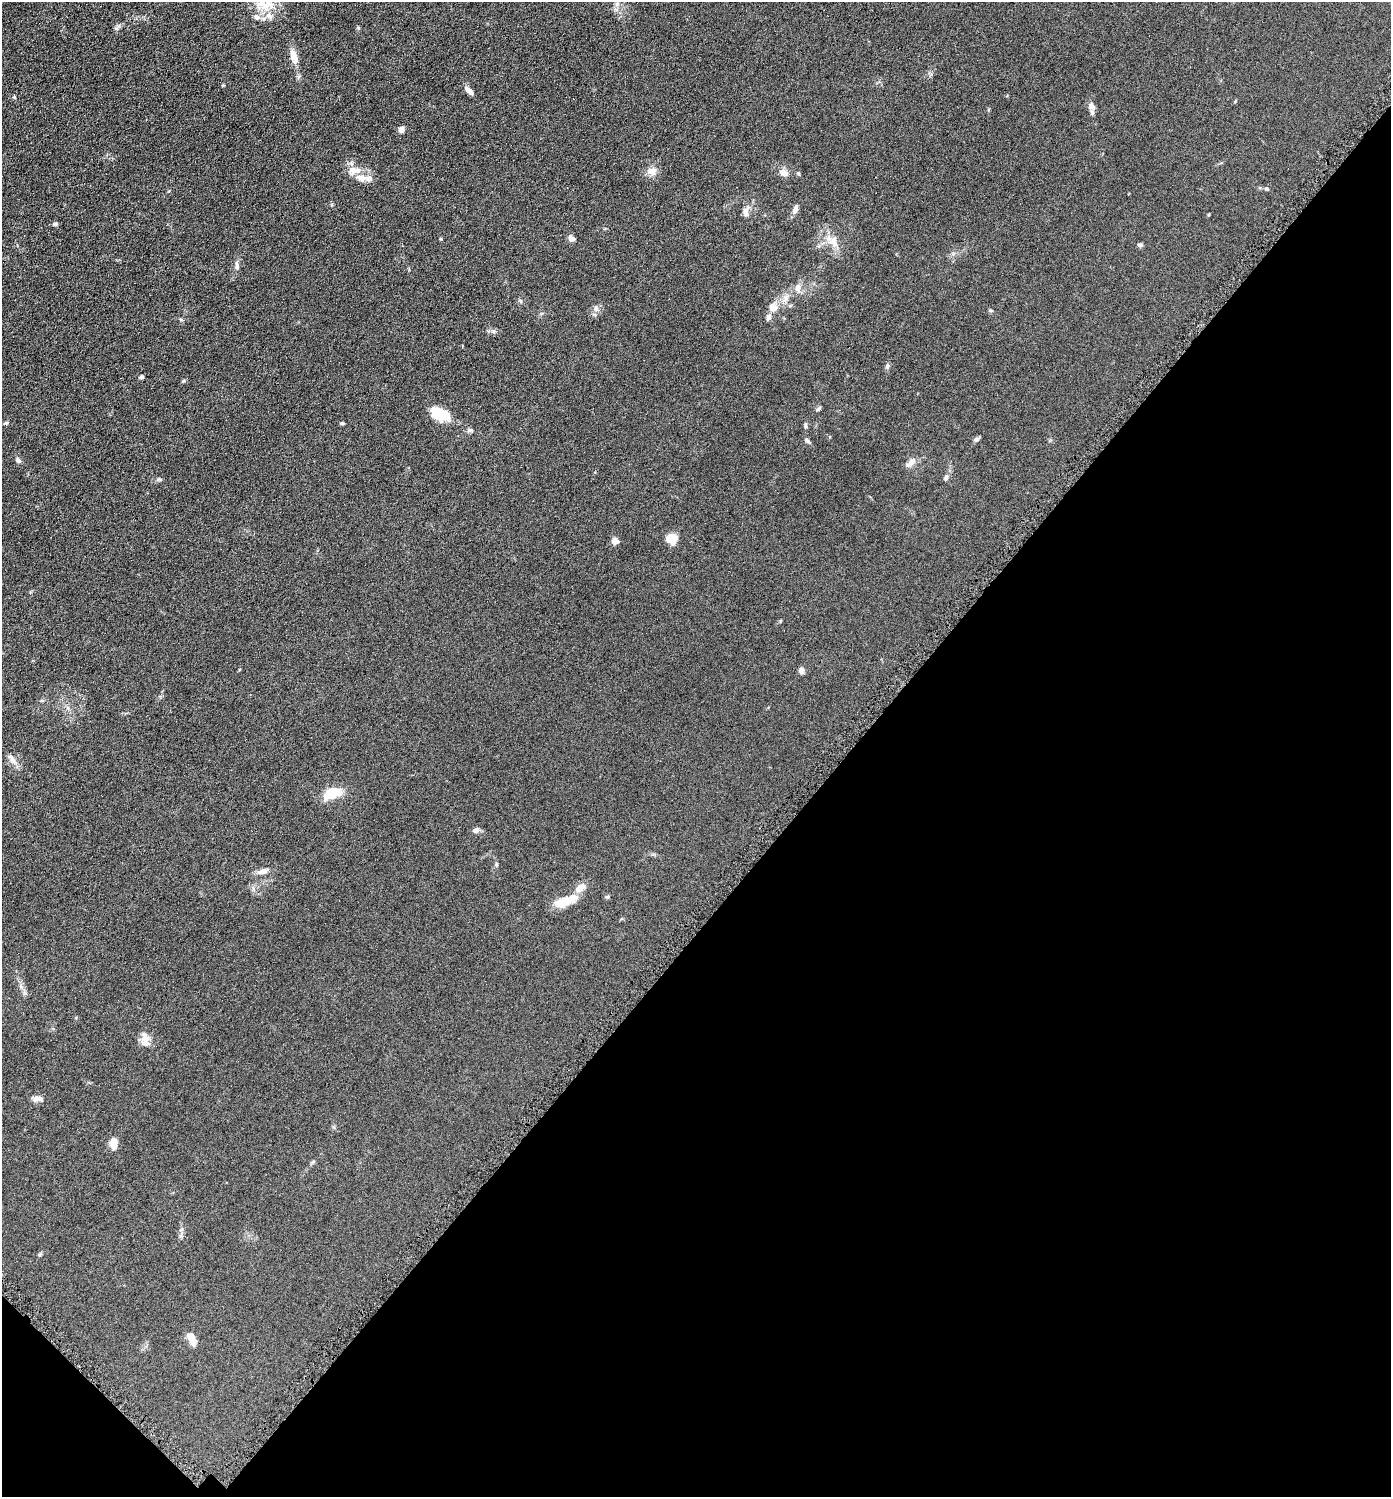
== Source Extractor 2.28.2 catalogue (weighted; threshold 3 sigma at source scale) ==
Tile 15 of 4 x 4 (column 3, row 4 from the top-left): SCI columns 2930-4318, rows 9-1503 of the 6001 x 5999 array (HDU 1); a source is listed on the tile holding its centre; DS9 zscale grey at full resolution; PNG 1393 x 1499 px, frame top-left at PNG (2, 2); no overlay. Shown black and unused: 40% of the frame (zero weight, under 4 of 8 exposures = <1% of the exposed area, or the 3 px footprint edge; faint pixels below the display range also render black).
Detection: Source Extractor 2.28.2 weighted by HDU 2 'WHT'; one run over the whole footprint, this tile lists its part. Background 0.0905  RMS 0.0079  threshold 0.0324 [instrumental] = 3 sigma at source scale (4.09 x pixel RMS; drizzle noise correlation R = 1.36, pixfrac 0.8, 0.05/0.05 arcsec/px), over >= 5 px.
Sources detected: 59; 1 inside a brighter object's white glare — not listed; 4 inside a brighter listed object's ellipse — not listed separately; the other 54 listed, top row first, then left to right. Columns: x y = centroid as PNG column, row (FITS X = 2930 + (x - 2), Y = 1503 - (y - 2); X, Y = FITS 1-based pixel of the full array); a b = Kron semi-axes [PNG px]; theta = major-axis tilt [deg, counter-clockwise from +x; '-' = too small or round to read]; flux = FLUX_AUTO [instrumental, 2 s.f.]
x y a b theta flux
617 4 7 5 48 1.9
268 5 22 12 25 13
358 27 5 3 - 0.67
293 56 18 9 -77 6.6
469 91 14 5 -47 3
1092 106 11 8 -60 3.2
401 129 7 6 - 2.8
355 170 19 9 -5 8.1
651 171 13 10 11 4.9
784 173 12 9 -11 3.7
798 173 5 4 - 0.81
369 178 11 7 -15 3.4
1266 188 5 5 - 0.87
795 210 11 5 72 3.5
746 212 15 8 86 3.9
55 224 7 5 0 1.2
571 239 7 6 - 3.2
833 241 16 11 -89 7.3
1140 245 6 5 - 1.5
237 266 12 5 -83 2.2
798 288 10 8 83 4.1
773 307 9 9 - 6.1
596 309 9 6 -74 2.4
991 310 5 3 - 0.82
769 317 10 6 71 2.2
181 320 6 4 -4 0.85
887 366 8 5 71 1.4
142 377 4 4 - 1.7
819 408 7 4 45 1.1
440 415 22 15 -10 14
6 423 5 5 - 0.86
342 423 5 4 - 0.97
806 425 8 4 -89 1.2
469 430 7 5 1 1.4
976 439 8 5 39 1.4
807 441 8 5 -45 1.4
18 460 7 6 - 1.9
910 463 16 7 48 4.1
946 477 7 5 -78 1.5
671 538 10 9 - 11
615 541 8 7 - 3
801 670 7 6 - 2.9
13 761 13 7 -46 4
333 793 26 11 14 14
476 830 8 6 8 2.4
496 865 6 4 72 0.84
262 871 14 7 12 4
580 888 16 9 40 5.4
607 897 6 5 - 0.93
563 902 24 11 16 11
145 1038 18 9 -81 5.6
37 1099 14 7 2 3.1
114 1143 13 8 88 6.5
192 1338 13 7 -64 7.6
Isophote crosses this tile's border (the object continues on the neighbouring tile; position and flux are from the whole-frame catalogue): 1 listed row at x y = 268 5
Unlisted compact peaks at least as high as the median listed source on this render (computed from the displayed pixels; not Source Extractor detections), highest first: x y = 441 239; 183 381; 493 331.